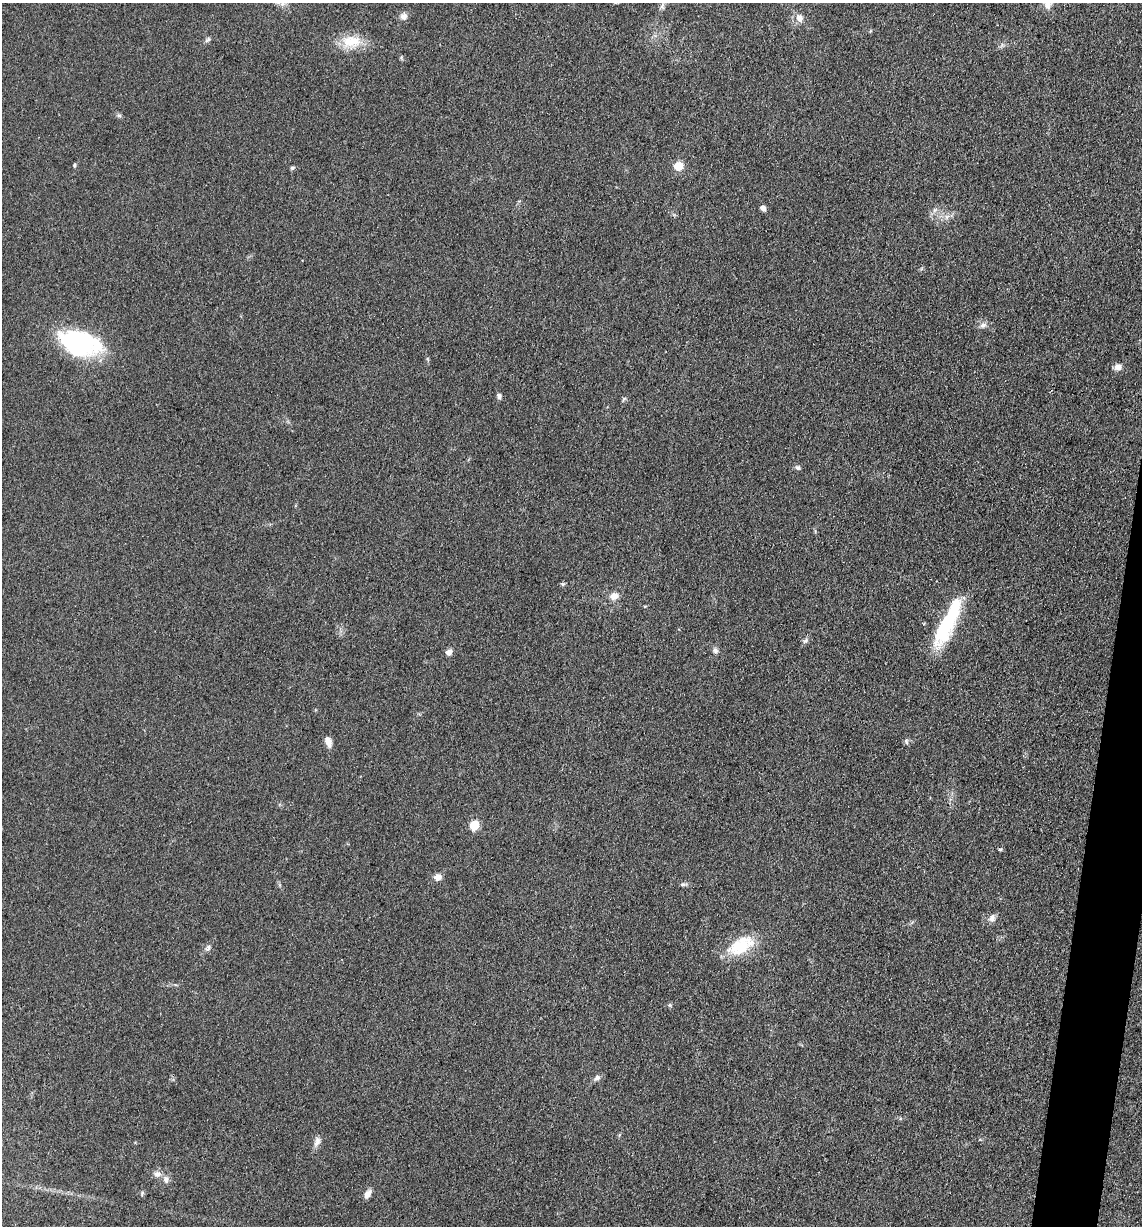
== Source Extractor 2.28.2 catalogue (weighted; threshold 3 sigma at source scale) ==
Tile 6 of 4 x 4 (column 2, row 2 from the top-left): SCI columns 1386-2525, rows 2456-3679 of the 4932 x 4909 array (HDU 1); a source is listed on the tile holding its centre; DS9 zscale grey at full resolution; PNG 1144 x 1228 px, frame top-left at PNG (2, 3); no overlay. Shown black and unused: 3% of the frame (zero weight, under 3 of 4 exposures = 1% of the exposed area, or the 3 px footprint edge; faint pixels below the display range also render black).
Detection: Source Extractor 2.28.2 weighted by HDU 2 'WHT'; one run over the whole footprint, this tile lists its part. Background 0.103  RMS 0.0072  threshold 0.0324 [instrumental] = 3 sigma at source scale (4.5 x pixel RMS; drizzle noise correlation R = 1.50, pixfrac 1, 0.05/0.05 arcsec/px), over >= 5 px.
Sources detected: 41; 2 inside a brighter object's white glare — not listed; the other 39 listed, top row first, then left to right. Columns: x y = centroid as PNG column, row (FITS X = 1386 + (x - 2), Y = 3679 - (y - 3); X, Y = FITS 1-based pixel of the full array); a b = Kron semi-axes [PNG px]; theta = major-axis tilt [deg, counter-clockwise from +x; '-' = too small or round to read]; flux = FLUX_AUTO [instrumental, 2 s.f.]
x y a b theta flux
1048 4 15 8 -81 4.9
662 6 10 6 86 2.2
403 16 9 8 - 3.6
799 18 9 8 - 5.1
351 41 27 16 -1 17
119 115 7 4 -1 1.2
74 165 5 4 - 0.9
678 166 5 5 - 26
292 168 5 5 - 1.3
763 208 7 5 -33 2.8
947 217 8 5 58 2.4
983 325 10 7 27 2.9
78 343 41 21 -14 99
1118 367 9 8 - 3.3
499 396 7 5 -64 2
624 399 7 4 44 1.1
798 468 7 6 - 1.7
614 596 10 8 24 5.3
645 606 5 3 - 0.65
945 625 65 17 65 51
805 640 8 5 48 1.9
715 651 7 7 - 2
449 652 7 6 - 3.7
328 742 12 7 -72 5.2
906 742 8 5 -87 1.6
474 825 6 5 - 30
1000 849 5 4 - 0.86
438 877 9 8 - 4.3
683 884 8 5 6 1.5
992 918 10 8 73 3.3
741 946 37 19 29 27
208 948 9 6 55 2.2
670 1005 5 5 - 1.1
597 1078 10 6 34 2.4
317 1141 14 7 68 3.8
157 1174 9 8 - 3.6
166 1179 10 8 85 3.3
142 1193 7 4 68 1.2
367 1194 10 6 58 4.2
Isophote crosses this tile's border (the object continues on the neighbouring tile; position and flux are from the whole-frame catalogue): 1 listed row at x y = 1048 4